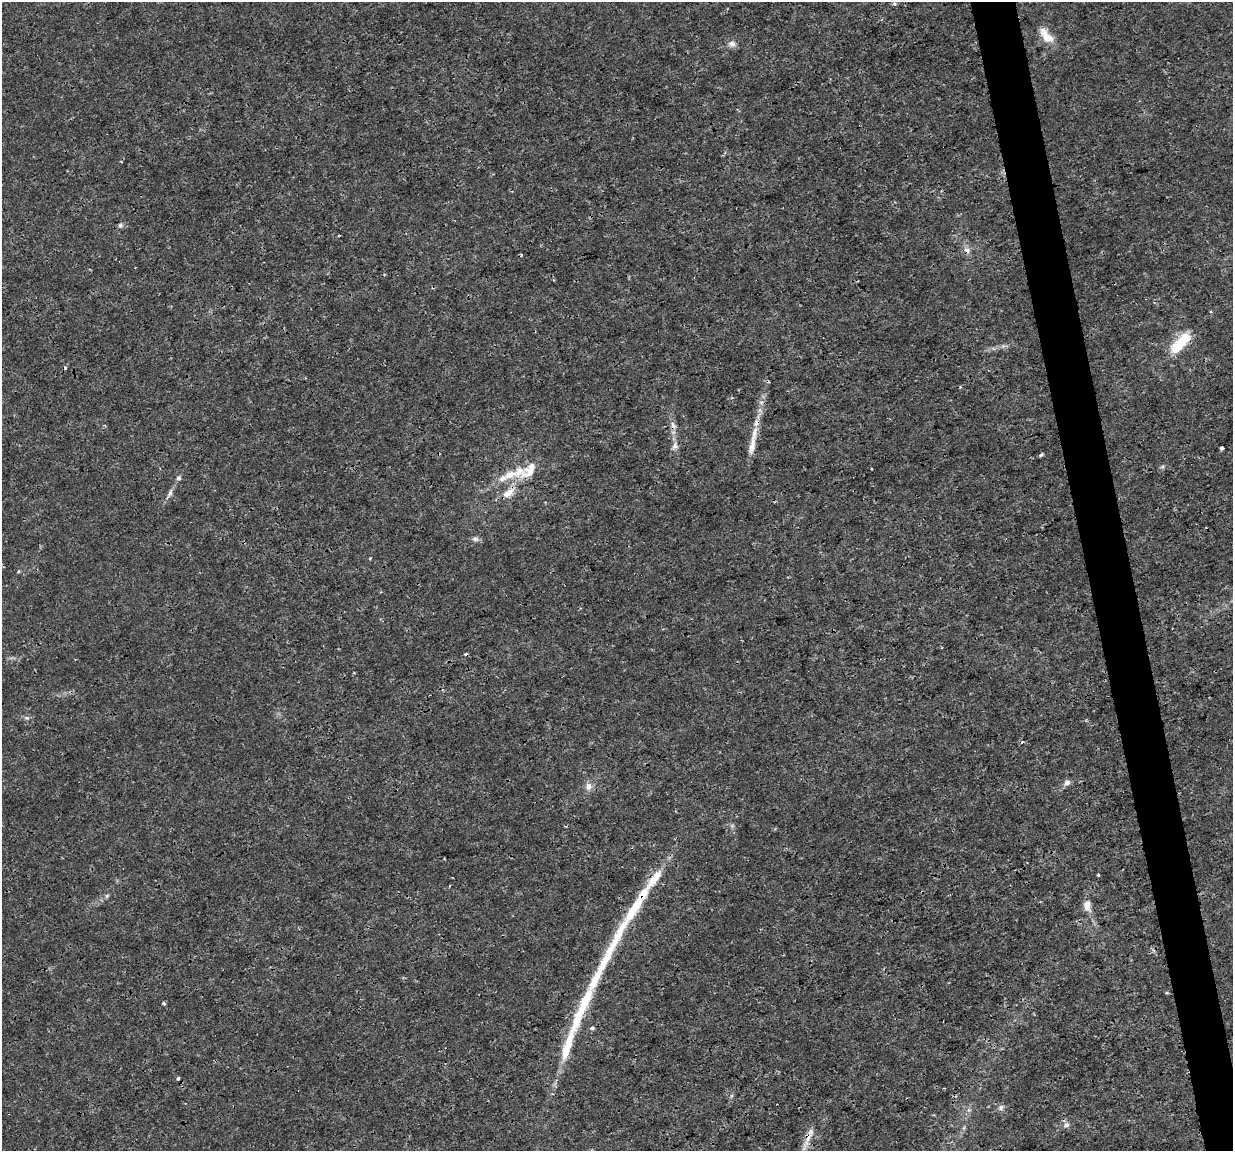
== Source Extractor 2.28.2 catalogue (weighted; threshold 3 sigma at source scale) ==
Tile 6 of 4 x 4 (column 2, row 2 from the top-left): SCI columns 1232-2462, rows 2376-3524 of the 4923 x 4703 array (HDU 1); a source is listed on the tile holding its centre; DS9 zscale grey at full resolution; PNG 1235 x 1153 px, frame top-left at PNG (2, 2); no overlay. Shown black and unused: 4% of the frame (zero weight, under 3 of 4 exposures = <1% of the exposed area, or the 3 px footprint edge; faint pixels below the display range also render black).
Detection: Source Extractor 2.28.2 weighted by HDU 2 'WHT'; one run over the whole footprint, this tile lists its part. Background 0.00291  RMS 8.1e-04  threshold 0.00363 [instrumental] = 3 sigma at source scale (4.5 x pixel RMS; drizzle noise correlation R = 1.50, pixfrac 1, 0.0396/0.0396 arcsec/px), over >= 5 px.
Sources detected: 47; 2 inside a brighter object's white glare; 5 cosmic-ray / hot-pixel residue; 1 long thin detection or spike segment (spike, bleed or trail) — not listed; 7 inside a brighter listed object's ellipse — not listed separately; the other 32 listed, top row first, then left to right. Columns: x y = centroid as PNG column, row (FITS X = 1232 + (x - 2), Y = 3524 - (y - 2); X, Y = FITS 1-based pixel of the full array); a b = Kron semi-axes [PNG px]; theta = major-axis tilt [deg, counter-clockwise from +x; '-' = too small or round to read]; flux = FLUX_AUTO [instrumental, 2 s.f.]
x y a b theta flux
894 4 5 5 - 0.14
1046 36 24 10 -52 1.3
732 44 10 8 -19 0.39
120 225 7 6 - 0.18
967 250 9 7 -30 0.41
1185 338 17 14 20 1.5
761 402 7 4 -18 0.16
673 425 9 6 -80 0.35
752 445 32 8 77 1.2
675 446 9 8 - 0.35
1222 448 4 3 - 0.5
1041 455 6 3 44 0.11
1162 467 6 4 18 0.13
512 474 51 14 15 2.7
178 478 6 6 - 0.2
170 493 12 6 64 0.32
508 493 18 9 35 1
475 539 9 6 -26 0.26
18 571 5 3 - 0.087
26 718 8 5 -18 0.19
1067 783 9 7 59 0.33
588 786 10 9 - 0.53
1098 875 4 3 - 0.08
107 896 6 5 - 0.14
636 905 74 11 58 4.6
1087 906 15 10 -81 0.69
164 1003 5 4 - 0.13
592 1028 4 3 - 0.33
567 1047 57 10 73 3.4
1001 1107 8 8 - 0.29
1066 1125 9 8 - 0.36
808 1138 43 6 67 1.4
Overlapping masked pixels (flux is a lower limit): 5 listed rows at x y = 967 250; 1185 338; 512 474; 636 905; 808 1138